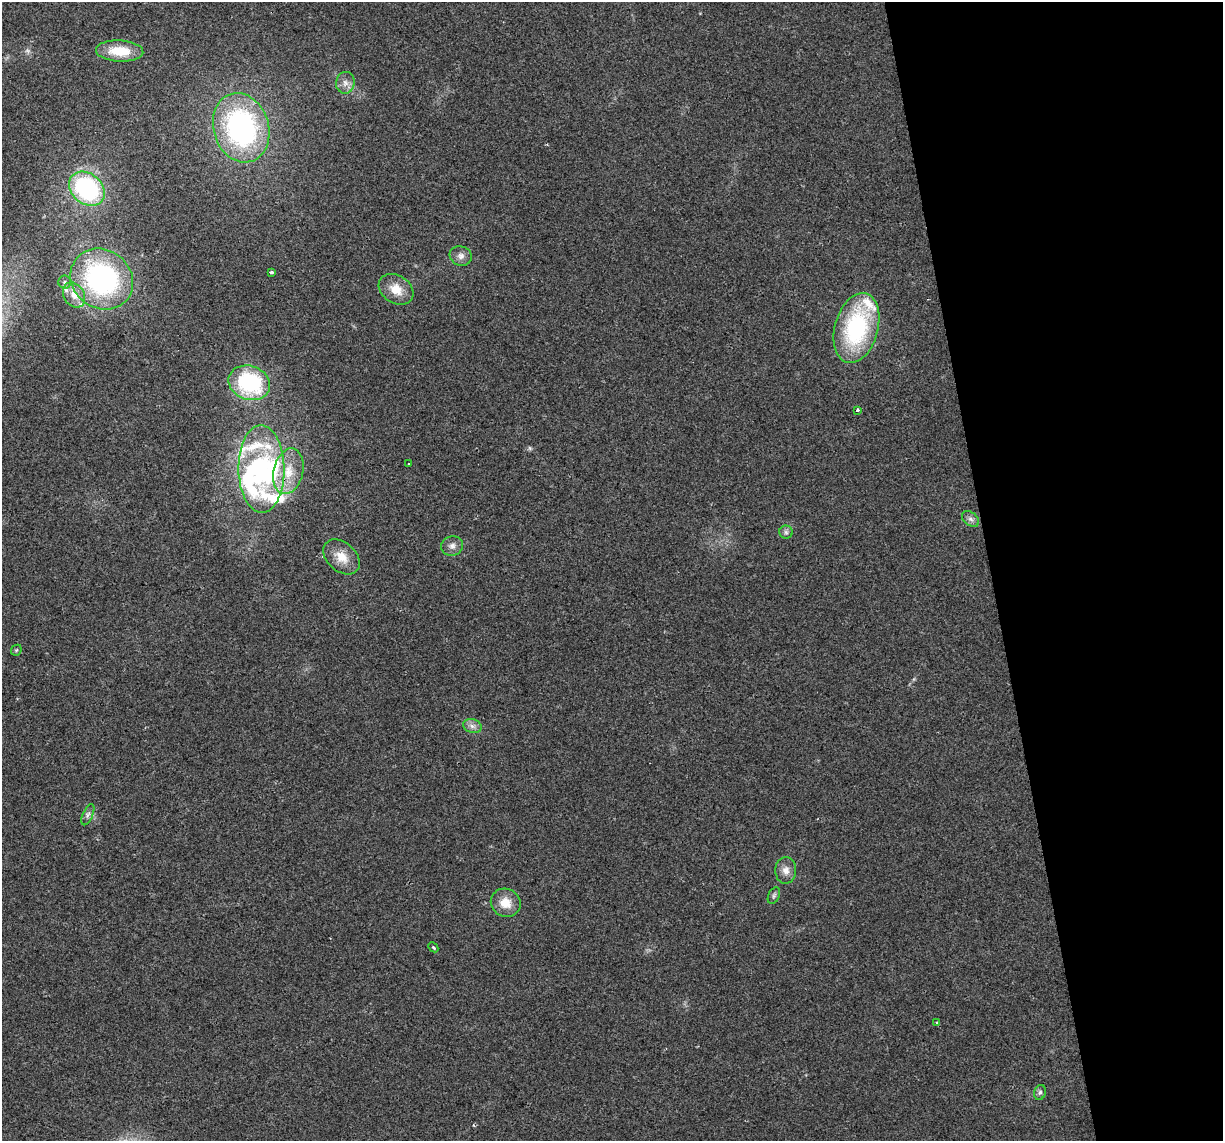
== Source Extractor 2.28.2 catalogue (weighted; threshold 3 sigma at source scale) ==
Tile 12 of 4 x 4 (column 4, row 3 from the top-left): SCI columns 3663-4883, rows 1214-2352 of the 4883 x 4659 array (HDU 1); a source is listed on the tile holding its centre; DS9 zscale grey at full resolution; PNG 1225 x 1143 px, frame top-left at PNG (2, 2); each listed source drawn as its Kron ellipse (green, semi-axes under 4 px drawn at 4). Shown black and unused: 19% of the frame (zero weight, under 2 of 3 exposures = <1% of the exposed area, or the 3 px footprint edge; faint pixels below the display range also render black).
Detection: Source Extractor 2.28.2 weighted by HDU 2 'WHT'; one run over the whole footprint, this tile lists its part. Background 0.0499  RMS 0.0068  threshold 0.0307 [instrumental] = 3 sigma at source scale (4.5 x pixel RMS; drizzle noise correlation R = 1.50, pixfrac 1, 0.0396/0.0396 arcsec/px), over >= 5 px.
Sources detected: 40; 1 too faint to see at this stretch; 2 inside a brighter object's white glare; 1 cosmic-ray / hot-pixel residue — neither listed nor drawn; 7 inside a brighter listed object's ellipse — not listed separately; the other 29 listed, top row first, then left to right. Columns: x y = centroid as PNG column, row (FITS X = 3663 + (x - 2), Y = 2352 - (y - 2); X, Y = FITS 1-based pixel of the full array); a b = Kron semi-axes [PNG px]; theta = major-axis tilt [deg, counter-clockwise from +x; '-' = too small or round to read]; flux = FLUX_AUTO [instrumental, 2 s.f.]
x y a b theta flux
120 51 24 10 -3 20
345 83 11 9 85 4.5
241 128 35 27 -72 140
87 189 20 15 -40 88
461 256 11 9 -19 3.9
271 272 4 3 - 3.3
102 279 33 29 -39 140
65 282 6 6 - 1.7
396 289 18 14 -33 11
74 295 13 10 -57 8.2
856 328 36 21 74 85
249 383 21 17 -19 70
857 410 4 3 - 3.2
409 464 3 3 - 1.1
261 469 44 23 -89 79
288 471 23 14 76 17
970 519 9 6 -40 2.7
786 532 6 6 - 1.7
452 546 11 9 20 3.8
341 557 21 14 -42 12
16 650 6 5 - 0.98
472 726 9 7 -16 3.1
88 815 11 5 66 2.3
786 870 13 10 87 5.5
774 896 9 5 63 1.5
506 903 15 14 - 11
433 947 5 3 - 1
937 1022 3 3 - 1.7
1040 1092 7 6 - 1.8